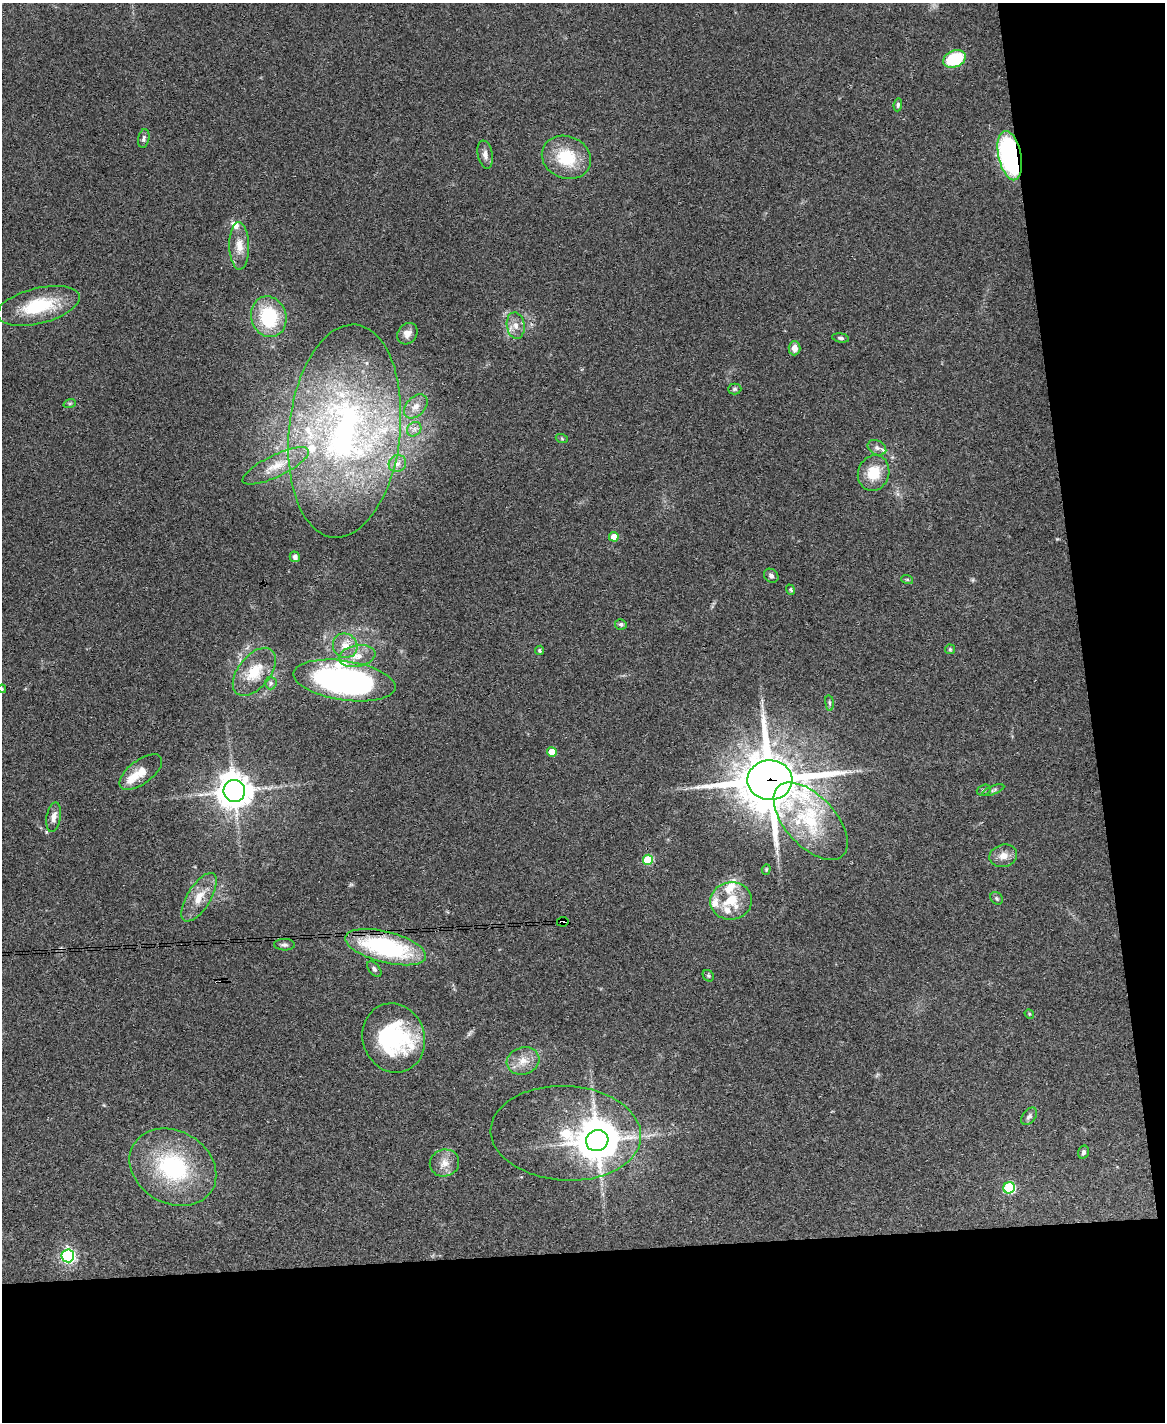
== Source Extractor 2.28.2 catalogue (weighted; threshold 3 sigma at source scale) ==
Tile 12 of 4 x 3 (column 4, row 3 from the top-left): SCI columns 3491-4653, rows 240-1659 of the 4653 x 4631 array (HDU 1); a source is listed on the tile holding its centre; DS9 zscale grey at full resolution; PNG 1167 x 1424 px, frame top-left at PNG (2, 3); each listed source drawn as its Kron ellipse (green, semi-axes under 4 px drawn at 4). Shown black and unused: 19% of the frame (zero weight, under 3 of 4 exposures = <1% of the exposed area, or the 3 px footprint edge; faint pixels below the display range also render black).
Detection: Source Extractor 2.28.2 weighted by HDU 2 'WHT'; one run over the whole footprint, this tile lists its part. Background 0.0739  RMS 0.0056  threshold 0.025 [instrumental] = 3 sigma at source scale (4.5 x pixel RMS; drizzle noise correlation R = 1.50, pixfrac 1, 0.05/0.05 arcsec/px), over >= 5 px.
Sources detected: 80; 2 inside a brighter object's white glare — neither listed nor drawn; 10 inside a brighter listed object's ellipse — not listed separately; the other 68 listed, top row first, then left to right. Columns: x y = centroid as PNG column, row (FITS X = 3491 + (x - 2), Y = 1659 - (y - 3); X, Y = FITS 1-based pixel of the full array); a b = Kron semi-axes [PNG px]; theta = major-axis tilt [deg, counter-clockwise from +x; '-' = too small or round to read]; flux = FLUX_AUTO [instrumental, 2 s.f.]
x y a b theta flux
954 59 12 8 21 29
898 105 6 4 83 1.1
144 138 9 5 79 1.6
485 155 14 7 -79 3.4
1010 156 25 11 -78 110
566 157 25 21 -22 24
239 246 24 10 -88 7.9
38 306 42 17 14 31
269 317 20 17 -73 34
516 326 13 9 -81 4.3
407 334 11 9 52 3.7
841 338 8 4 -10 1.2
794 348 7 6 - 4
735 389 6 5 - 1
70 403 6 4 19 0.77
416 406 14 9 47 4.7
414 429 8 6 47 2.1
345 431 107 55 84 210
562 439 6 4 -20 0.68
877 448 10 7 -28 2.4
397 463 9 8 - 3.1
276 466 36 11 26 12
874 473 18 15 70 14
614 537 5 4 - 7.6
295 557 5 5 - 1.6
771 576 8 6 -41 1.7
907 579 6 4 -19 0.62
791 590 5 4 - 0.84
621 624 6 5 - 1.2
345 646 13 12 - 6.7
950 649 5 5 - 0.69
539 650 5 4 - 0.8
357 656 18 10 10 7.5
254 672 28 16 51 16
344 680 51 20 -8 170
271 683 6 6 - 1.2
2 689 4 4 - 0.57
829 703 8 4 -82 0.97
552 752 5 4 - 9.6
141 772 25 12 37 8.8
770 780 22 20 -2 3300
984 790 7 5 19 1.3
993 790 12 3 22 1.3
234 791 11 10 - 960
54 817 15 7 80 3.9
811 821 47 25 -47 41
1003 856 14 11 15 5
648 860 5 5 - 27
766 869 5 4 - 0.66
199 897 27 11 58 10
997 898 7 5 -46 1
731 901 21 18 7 17
563 922 6 4 9 110
284 945 10 5 -1 1.5
386 947 41 15 -14 73
374 969 9 5 -49 1.5
708 976 6 5 - 0.83
1029 1014 5 4 - 0.66
394 1038 35 31 -71 58
523 1061 16 13 17 7.8
1029 1116 10 6 52 1.8
566 1133 75 47 -3 87
597 1141 11 10 - 1300
1083 1152 6 5 - 1.4
444 1163 15 13 19 6
173 1167 45 36 -30 59
1009 1188 6 5 - 50
68 1256 6 6 - 150
Overlapping masked pixels (flux is a lower limit): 3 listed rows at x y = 1010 156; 770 780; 563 922
Isophote crosses this tile's border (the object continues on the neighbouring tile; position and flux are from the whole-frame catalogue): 1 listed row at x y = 2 689